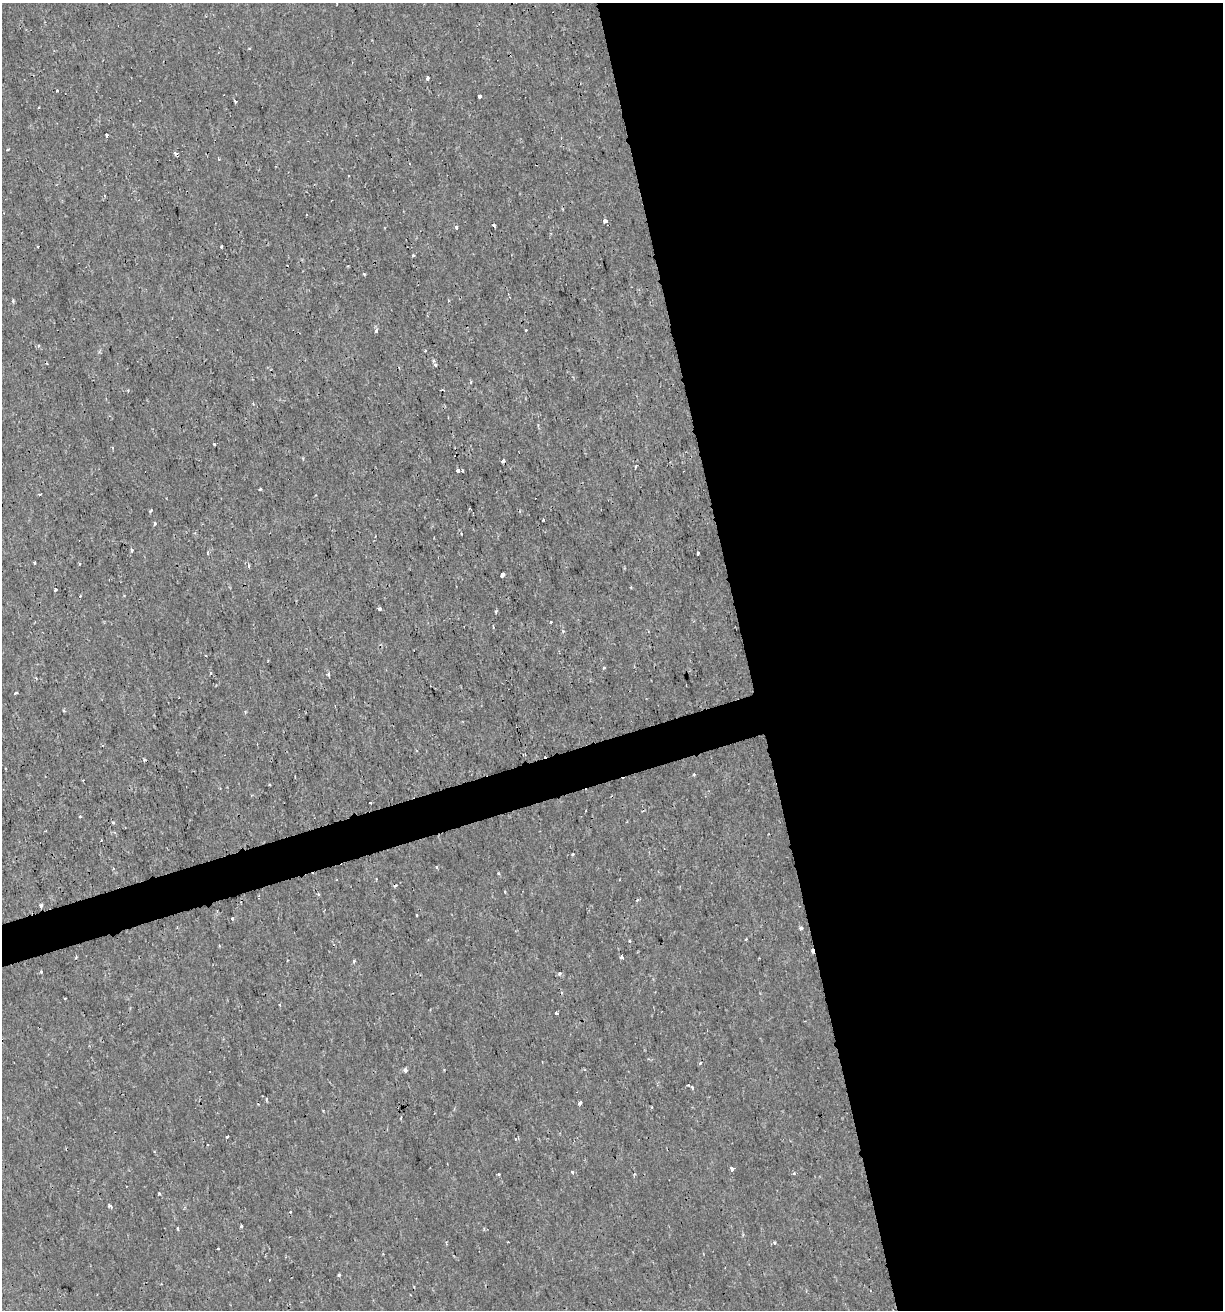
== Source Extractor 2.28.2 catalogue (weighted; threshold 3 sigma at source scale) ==
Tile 8 of 4 x 4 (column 4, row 2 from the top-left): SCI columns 3716-4936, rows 2618-3925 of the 5039 x 5234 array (HDU 1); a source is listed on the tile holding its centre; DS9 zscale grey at full resolution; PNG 1225 x 1312 px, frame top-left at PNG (2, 3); no overlay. Shown black and unused: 41% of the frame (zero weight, under 2 of 3 exposures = <1% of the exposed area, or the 3 px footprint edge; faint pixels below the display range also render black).
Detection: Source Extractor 2.28.2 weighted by HDU 2 'WHT'; one run over the whole footprint, this tile lists its part. Background 6.39e-04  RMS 0.0011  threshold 0.00512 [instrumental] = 3 sigma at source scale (4.5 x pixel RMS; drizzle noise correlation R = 1.50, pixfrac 1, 0.0396/0.0396 arcsec/px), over >= 5 px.
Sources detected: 98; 14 cosmic-ray / hot-pixel residue — not listed; the other 84 listed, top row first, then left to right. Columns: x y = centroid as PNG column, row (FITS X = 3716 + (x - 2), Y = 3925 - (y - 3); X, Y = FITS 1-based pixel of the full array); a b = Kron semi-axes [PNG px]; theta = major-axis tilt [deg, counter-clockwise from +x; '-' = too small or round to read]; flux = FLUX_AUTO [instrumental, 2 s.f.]
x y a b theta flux
427 78 3 3 - 1
57 90 3 3 - 0.16
480 96 3 3 - 0.39
235 101 3 3 - 0.3
107 135 3 3 - 0.33
8 149 3 2 - 0.16
307 215 3 3 - 0.25
605 221 5 4 - 0.43
494 225 3 3 - 0.36
456 227 4 3 - 0.29
221 247 3 3 - 0.1
413 255 3 3 - 0.17
348 266 3 2 - 0.086
13 301 5 4 - 0.15
376 330 4 3 - 0.9
525 330 3 3 - 0.26
39 346 5 4 - 0.18
425 351 3 3 - 0.14
435 365 4 4 - 0.44
471 382 4 3 - 0.17
214 444 3 3 - 0.14
503 461 3 3 - 0.43
635 466 3 3 - 0.13
458 470 3 3 - 0.43
462 470 3 2 - 0.18
260 489 3 3 - 0.22
39 494 4 2 - 0.13
150 511 5 2 - 0.13
543 520 3 3 - 0.16
154 523 3 3 - 0.31
132 550 4 4 - 0.16
208 553 7 3 84 0.18
697 553 3 3 - 1
34 562 3 2 - 0.14
79 563 4 2 - 0.12
249 566 4 4 - 0.26
502 575 4 3 - 1.7
631 587 3 3 - 0.1
55 590 3 3 - 0.61
379 608 4 3 - 0.49
551 622 3 3 - 0.16
604 668 4 3 - 0.13
211 673 3 3 - 0.15
328 674 4 3 - 0.23
15 693 3 3 - 0.24
694 774 4 3 - 0.12
80 816 4 3 - 0.098
113 823 4 3 - 0.15
101 840 3 2 - 0.083
573 854 3 2 - 0.14
437 867 3 3 - 0.23
376 879 4 2 - 0.08
41 906 4 4 - 0.44
417 915 3 2 - 0.15
232 918 3 3 - 0.22
801 928 4 3 - 0.44
746 939 3 3 - 0.12
812 951 4 3 - 0.35
621 957 4 3 - 1.1
354 961 3 3 - 0.26
41 972 3 3 - 0.2
560 973 4 4 - 0.32
65 998 3 2 - 0.08
556 1013 3 3 - 0.39
700 1063 3 3 - 0.33
405 1070 4 4 - 0.5
688 1085 3 3 - 0.13
692 1087 4 3 - 0.12
580 1103 4 3 - 0.45
227 1137 3 3 - 0.31
515 1139 4 4 - 0.14
732 1169 3 3 - 1.2
572 1172 4 4 - 0.18
794 1173 4 3 - 0.16
499 1174 3 3 - 0.12
634 1176 6 2 86 0.13
159 1194 4 4 - 0.19
110 1206 5 4 - 0.26
290 1212 3 3 - 0.12
241 1226 3 3 - 0.38
177 1228 5 2 - 0.14
775 1243 4 3 - 0.32
218 1249 3 2 - 0.15
339 1275 4 3 - 0.17
Overlapping masked pixels (flux is a lower limit): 2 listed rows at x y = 41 906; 812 951
Unlisted compact peaks at least as high as the median listed source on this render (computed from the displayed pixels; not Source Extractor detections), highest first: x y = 364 274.